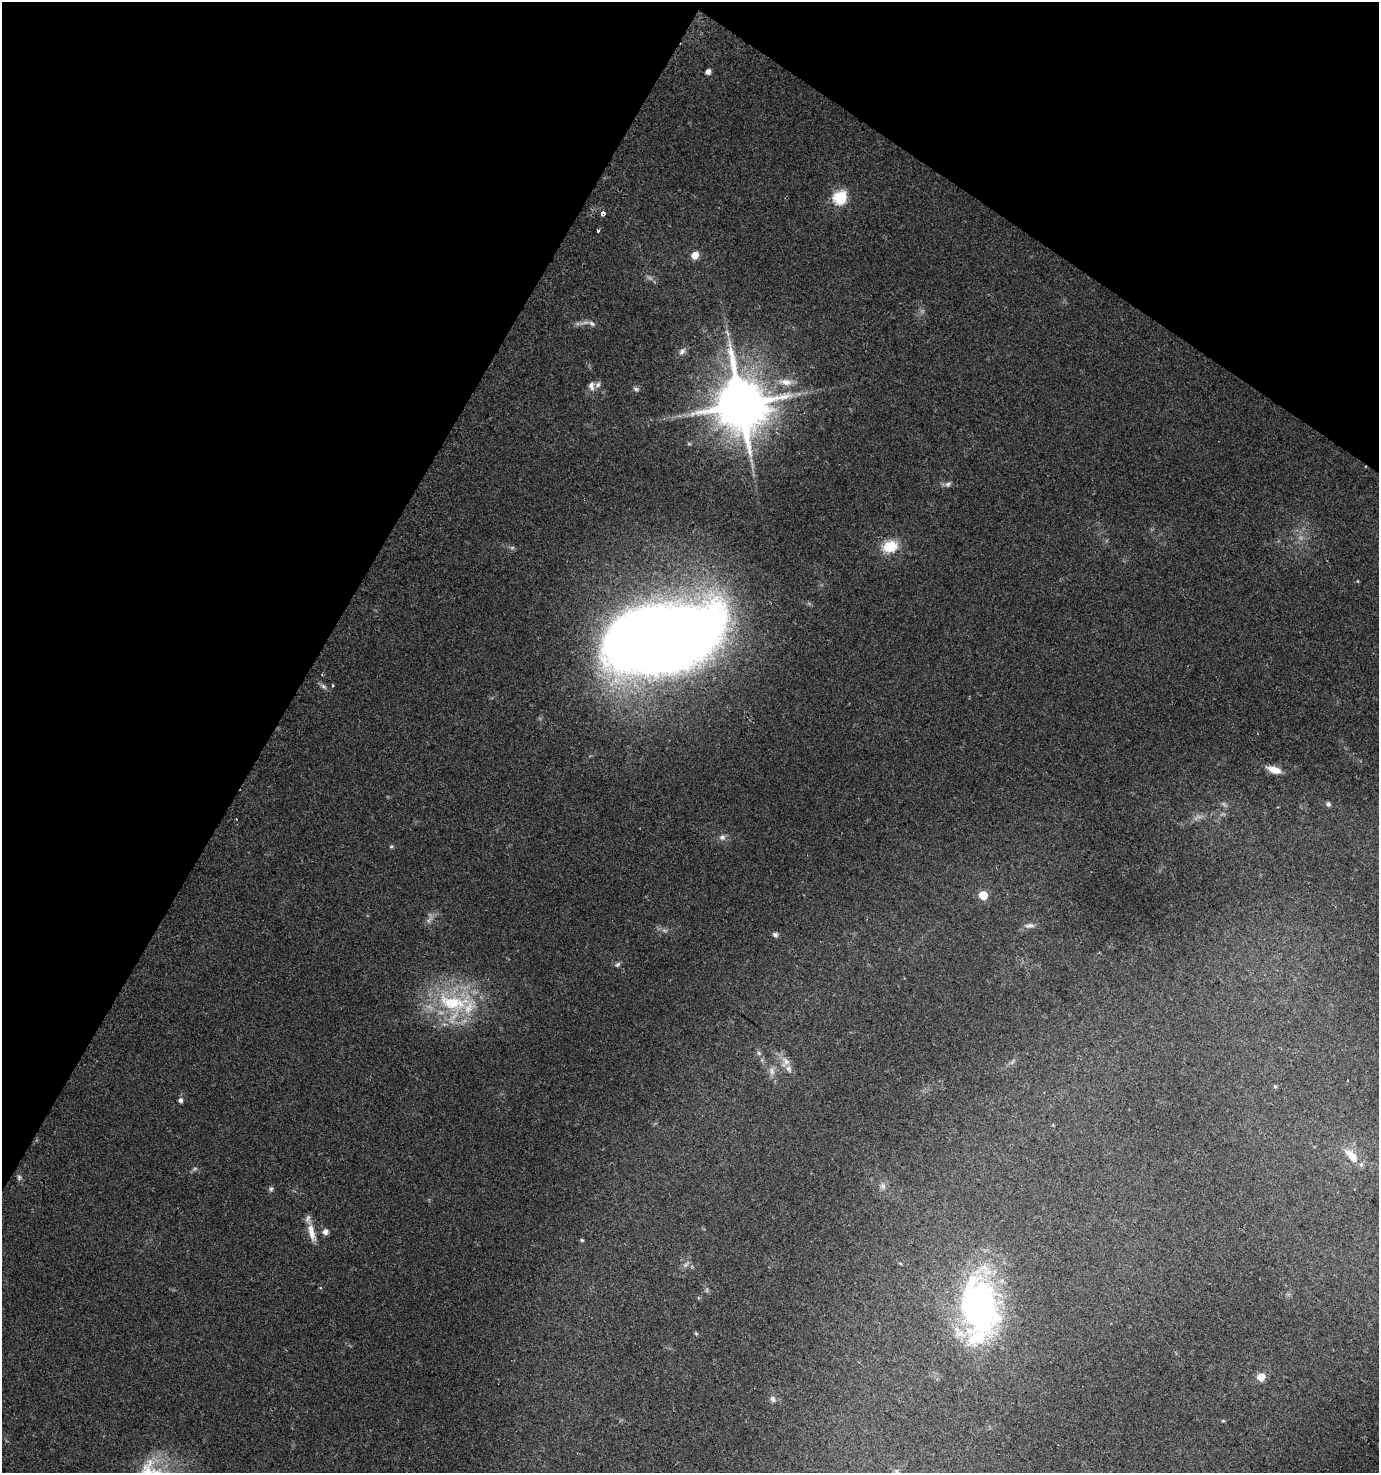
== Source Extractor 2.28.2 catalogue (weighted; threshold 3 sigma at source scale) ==
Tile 2 of 4 x 4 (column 2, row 1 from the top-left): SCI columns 1661-3037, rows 4430-5900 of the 6009 x 5925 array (HDU 1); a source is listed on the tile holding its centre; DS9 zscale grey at full resolution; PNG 1381 x 1475 px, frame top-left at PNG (2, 2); no overlay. Shown black and unused: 29% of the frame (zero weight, under 2 of 3 exposures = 2% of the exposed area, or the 3 px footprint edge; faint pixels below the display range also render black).
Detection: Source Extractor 2.28.2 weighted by HDU 2 'WHT'; one run over the whole footprint, this tile lists its part. Background 0.0532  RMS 0.0089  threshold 0.0399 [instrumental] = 3 sigma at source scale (4.5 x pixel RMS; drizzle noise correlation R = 1.50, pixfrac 1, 0.0396/0.0396 arcsec/px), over >= 5 px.
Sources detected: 63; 10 too faint to see at this stretch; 3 inside a brighter object's white glare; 1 cosmic-ray / hot-pixel residue — not listed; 3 inside a brighter listed object's ellipse — not listed separately; the other 46 listed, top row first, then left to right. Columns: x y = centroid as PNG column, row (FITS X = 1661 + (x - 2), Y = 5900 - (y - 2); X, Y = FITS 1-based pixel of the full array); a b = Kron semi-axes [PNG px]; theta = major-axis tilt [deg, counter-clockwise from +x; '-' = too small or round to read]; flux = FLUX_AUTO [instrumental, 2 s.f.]
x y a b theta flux
708 72 5 4 - 4.5
840 197 7 6 - 110
603 213 4 4 - 5.1
598 231 3 3 - 5.6
695 255 5 5 - 16
592 323 10 6 -33 2.9
682 351 11 7 51 3.7
786 382 22 9 -8 11
591 386 12 8 90 4.7
636 389 9 5 -23 2
741 404 17 15 -75 5000
689 444 6 4 0 1.1
948 484 10 6 34 2.7
890 546 17 12 18 25
512 548 6 6 - 1.8
1357 581 5 3 - 0.65
660 635 96 60 6 1500
332 685 4 2 - 0.83
323 686 9 5 -45 2.4
1274 770 16 7 -18 11
1328 804 6 5 - 2.1
722 837 9 8 - 3.8
391 846 6 4 1 1.2
983 895 5 5 - 22
1029 925 15 6 8 4.4
775 935 5 5 - 3.1
618 964 8 6 44 1.9
453 1003 52 42 -32 91
759 1053 7 5 -47 1.9
785 1062 17 12 75 8.7
772 1071 13 7 -84 5.1
1275 1086 5 5 - 1.2
180 1100 6 5 - 2.5
1352 1156 22 10 -47 15
195 1169 8 5 20 1.8
19 1177 7 5 90 2.1
883 1186 10 7 -88 3.4
271 1189 7 6 - 1.8
312 1232 27 8 -76 11
325 1232 5 5 - 4.9
582 1240 5 4 - 1.1
979 1306 65 38 82 280
696 1333 5 4 - 1.1
1261 1377 5 5 - 16
773 1399 9 7 -73 3
1223 1421 5 3 - 0.8
Overlapping masked pixels (flux is a lower limit): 1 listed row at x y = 603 213